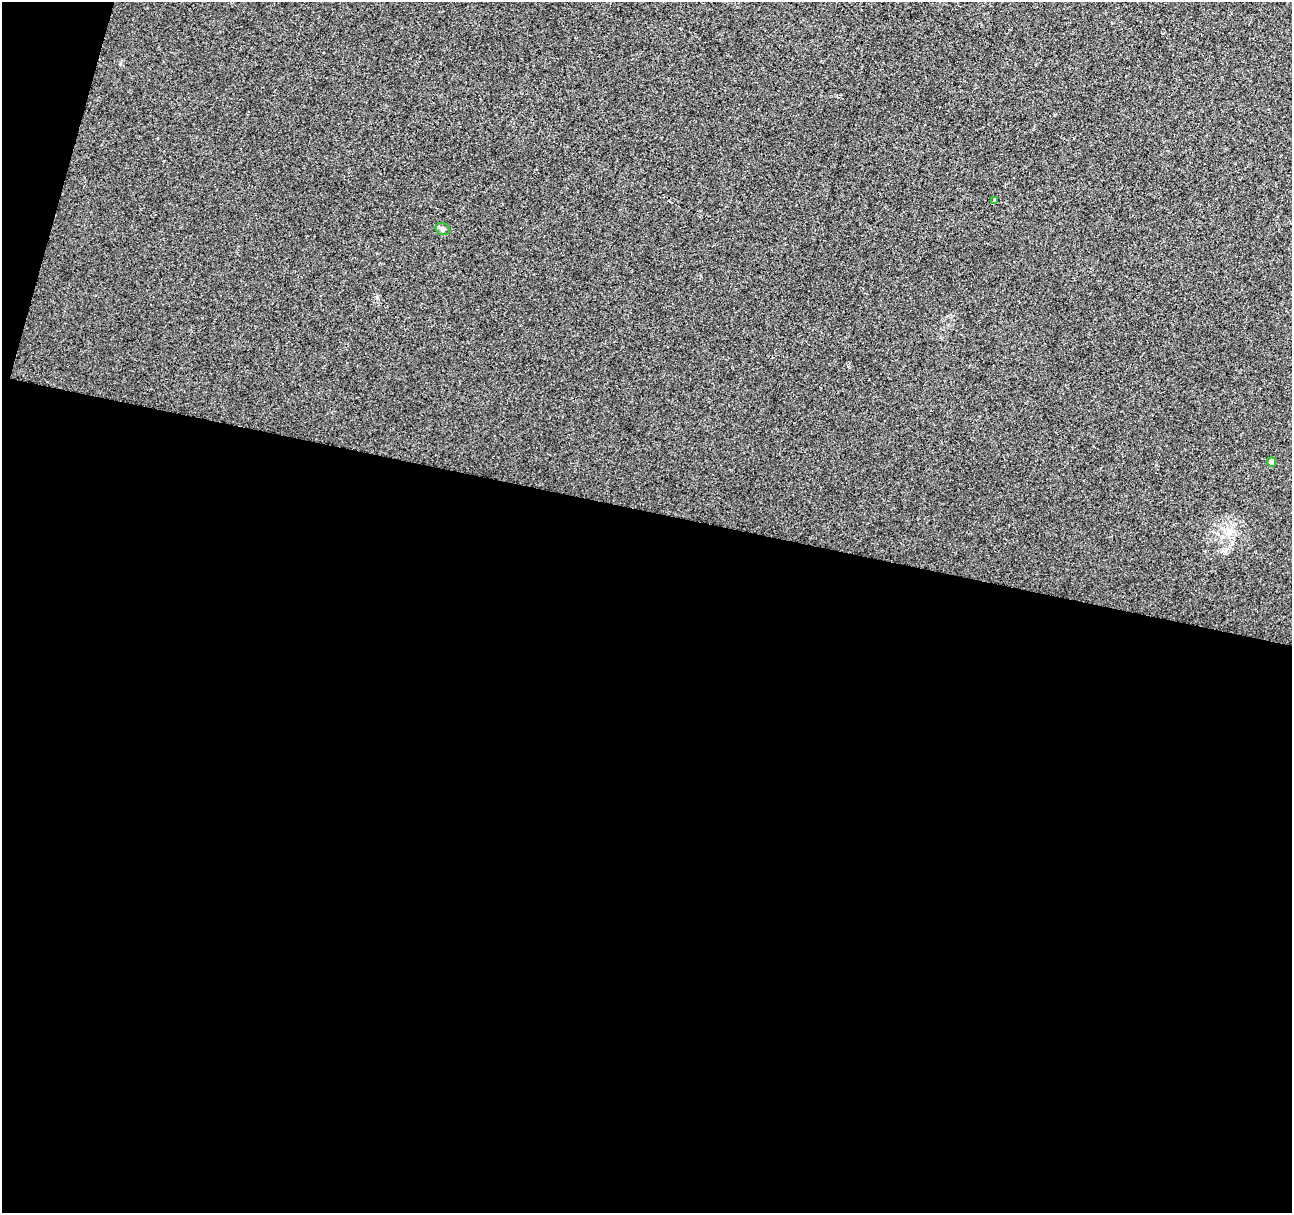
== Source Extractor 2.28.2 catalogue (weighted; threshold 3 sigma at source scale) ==
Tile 13 of 4 x 4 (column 1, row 4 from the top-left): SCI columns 6-1295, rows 282-1492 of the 5164 x 5344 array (HDU 1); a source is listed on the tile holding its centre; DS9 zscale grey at full resolution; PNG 1294 x 1215 px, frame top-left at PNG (2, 2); each listed source drawn as its Kron ellipse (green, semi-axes under 4 px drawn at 4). Shown black and unused: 59% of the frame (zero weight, under 2 of 3 exposures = <1% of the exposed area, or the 3 px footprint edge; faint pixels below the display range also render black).
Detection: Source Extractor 2.28.2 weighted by HDU 2 'WHT'; one run over the whole footprint, this tile lists its part. Background 0.0107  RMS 0.0066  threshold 0.0296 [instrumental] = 3 sigma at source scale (4.5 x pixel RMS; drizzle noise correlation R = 1.50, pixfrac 1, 0.0396/0.0396 arcsec/px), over >= 5 px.
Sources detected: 3; all 3 listed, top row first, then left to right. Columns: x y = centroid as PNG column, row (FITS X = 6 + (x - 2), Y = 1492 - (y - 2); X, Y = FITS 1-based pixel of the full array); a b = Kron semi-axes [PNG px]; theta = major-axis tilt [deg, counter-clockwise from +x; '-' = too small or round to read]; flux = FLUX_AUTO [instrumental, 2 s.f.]
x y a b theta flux
995 200 3 3 - 1.5
443 229 7 5 -17 1.5
1272 462 5 4 - 6.3